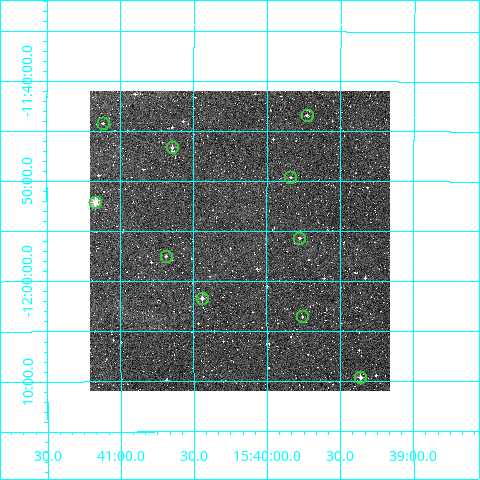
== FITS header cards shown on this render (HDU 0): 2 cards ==
NAXIS1  =                  300
NAXIS2  =                  300

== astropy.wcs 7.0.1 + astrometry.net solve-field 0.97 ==
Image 300 x 300 px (HDU 0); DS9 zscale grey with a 90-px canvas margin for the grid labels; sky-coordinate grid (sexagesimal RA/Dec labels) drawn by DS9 from the SOLVED WCS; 10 Tycho-2 reference stars matched to detected sources circled (green)
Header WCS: RA---TAN/DEC--TAN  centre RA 15:40:11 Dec -11:56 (235.05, -11.93 deg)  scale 6 arcsec/px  FOV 30.0' x 30.0'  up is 0 deg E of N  parity normal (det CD < 0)
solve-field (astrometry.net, Tycho-2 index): VERIFIED the header's WCS against the Tycho-2 star catalogue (verified at 2 index scales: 10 matches each, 0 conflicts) and refined it, rather than solving blind
Solved WCS: RA---TAN-SIP/DEC--TAN-SIP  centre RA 15:40:11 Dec -11:56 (235.05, -11.93 deg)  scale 6.01 arcsec/px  FOV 30.0' x 30.0'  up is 0 deg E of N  parity normal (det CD < 0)
The solver's refit moves the header's centre by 2 arcsec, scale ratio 1.001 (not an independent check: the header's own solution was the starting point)
Tycho-2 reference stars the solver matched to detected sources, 10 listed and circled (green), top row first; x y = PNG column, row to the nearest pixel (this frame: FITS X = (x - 90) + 1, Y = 300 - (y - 91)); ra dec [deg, ICRS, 3 dp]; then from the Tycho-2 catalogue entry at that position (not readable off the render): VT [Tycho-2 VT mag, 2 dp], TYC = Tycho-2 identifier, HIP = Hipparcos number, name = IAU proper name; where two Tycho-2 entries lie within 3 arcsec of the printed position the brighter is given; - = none
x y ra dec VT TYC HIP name
307 115 234.932 -11.723 11.76 5604-536-1 - -
103 123 235.279 -11.737 11.60 5604-330-1 - -
172 147 235.161 -11.777 11.39 5604-465-1 - -
290 177 234.959 -11.827 12.28 5604-882-1 - -
95 202 235.292 -11.869 8.82 5604-579-1 76828 -
299 238 234.944 -11.928 12.21 5604-479-1 - -
166 256 235.172 -11.959 11.42 5604-1045-1 - -
202 298 235.110 -12.029 10.35 5604-448-1 - -
302 316 234.939 -12.059 11.89 5604-231-1 - -
360 377 234.840 -12.160 10.42 5604-894-1 - -